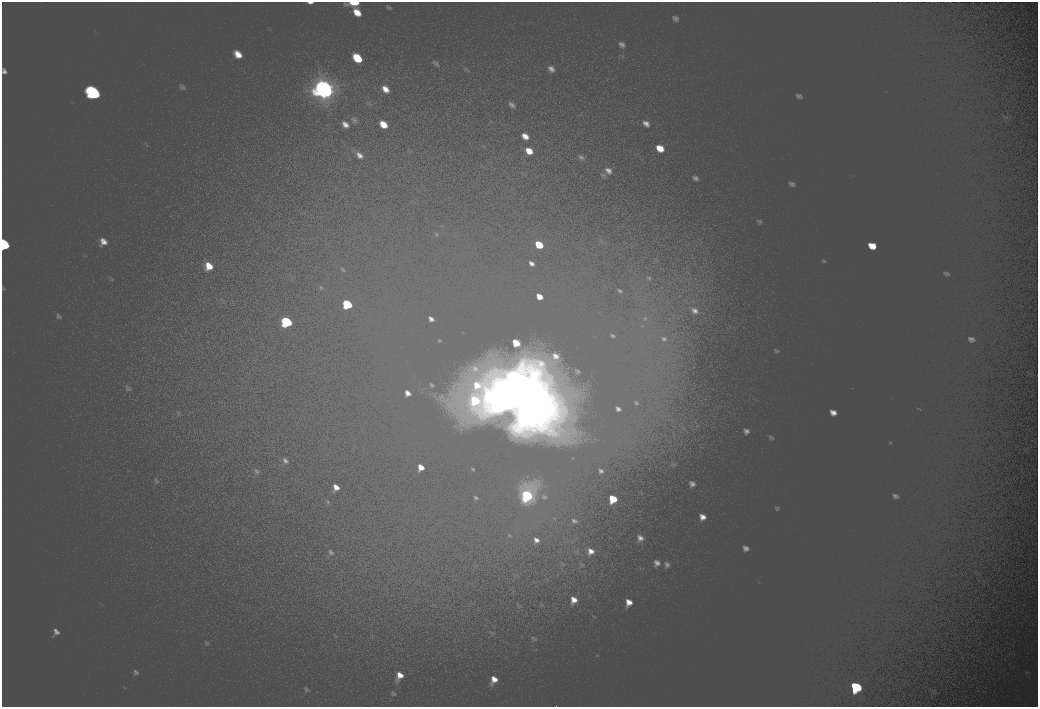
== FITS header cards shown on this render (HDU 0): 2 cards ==
NAXIS1  =                 2072
NAXIS2  =                 1410

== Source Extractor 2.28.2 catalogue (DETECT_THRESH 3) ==
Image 2072 x 1410 px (HDU 0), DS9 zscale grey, zoomed out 1/2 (1 PNG px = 2 x 2 image px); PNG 1040 x 709 px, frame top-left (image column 1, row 1410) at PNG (2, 2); no overlay
Background 100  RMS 30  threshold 90.6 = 3 sigma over >= 5 px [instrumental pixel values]
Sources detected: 14; all 14 listed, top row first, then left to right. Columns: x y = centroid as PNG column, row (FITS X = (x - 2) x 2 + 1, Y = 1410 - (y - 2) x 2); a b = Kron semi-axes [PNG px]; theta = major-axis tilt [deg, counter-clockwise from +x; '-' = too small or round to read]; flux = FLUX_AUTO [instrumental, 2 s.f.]
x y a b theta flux
354 3 9 3 0 11000
357 58 9 4 -44 17000
324 89 21 16 -42 130000
94 93 14 10 -50 57000
4 244 10 7 -62 26000
539 244 5 4 - 11000
347 304 10 7 -47 25000
287 322 12 8 -48 35000
499 392 17 16 - 160000
489 396 13 11 -42 64000
526 398 33 25 35 440000
527 495 11 9 -38 43000
613 499 5 4 - 11000
856 687 11 8 -24 34000
At the frame edge (FLAGS 8, measured only in part): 2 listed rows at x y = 354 3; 4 244